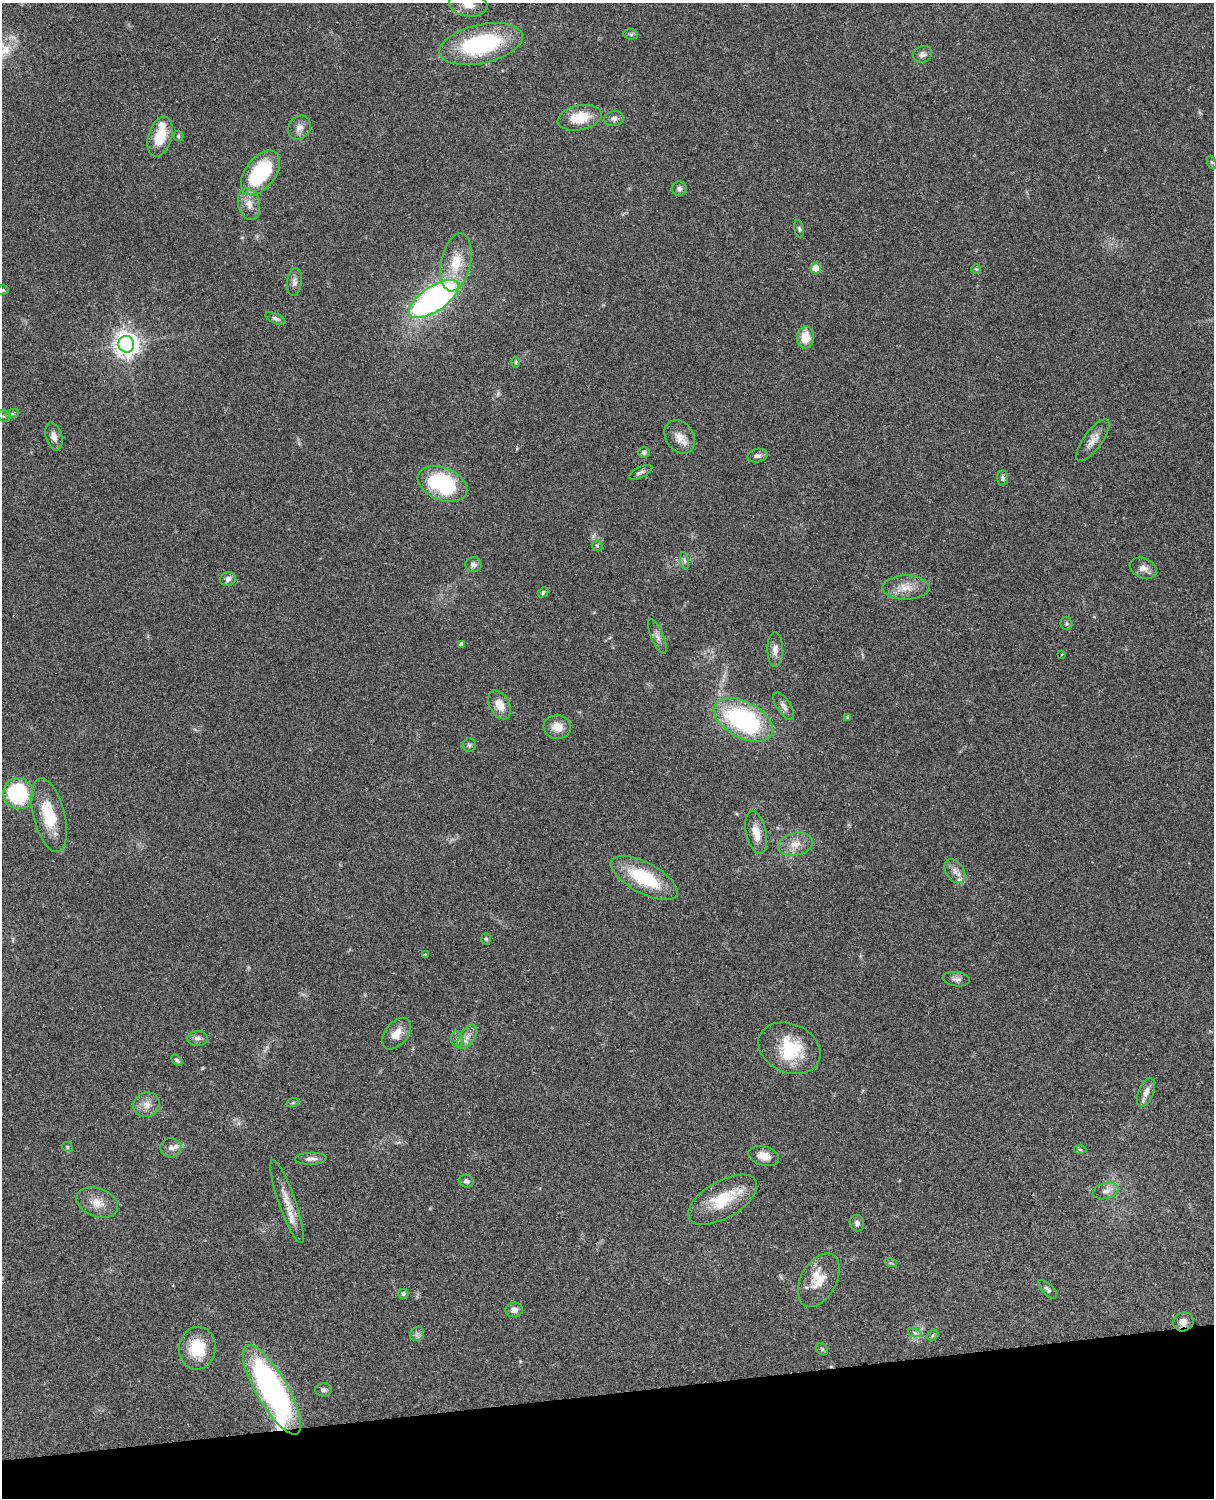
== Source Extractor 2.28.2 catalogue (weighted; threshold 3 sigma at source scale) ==
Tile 10 of 4 x 3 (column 2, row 3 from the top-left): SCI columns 1333-2544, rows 277-1772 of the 5087 x 4926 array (HDU 1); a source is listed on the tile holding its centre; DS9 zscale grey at full resolution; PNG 1216 x 1500 px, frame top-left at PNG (2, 3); each listed source drawn as its Kron ellipse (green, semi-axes under 4 px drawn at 4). Shown black and unused: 7% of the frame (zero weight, under 3 of 4 exposures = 6% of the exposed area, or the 3 px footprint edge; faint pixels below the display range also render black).
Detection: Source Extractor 2.28.2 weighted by HDU 2 'WHT'; one run over the whole footprint, this tile lists its part. Background 0.0873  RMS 0.0061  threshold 0.0274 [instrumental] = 3 sigma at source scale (4.5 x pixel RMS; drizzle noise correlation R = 1.50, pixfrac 1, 0.05/0.05 arcsec/px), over >= 5 px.
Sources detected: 103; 2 too faint to see at this stretch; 2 inside a brighter object's white glare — neither listed nor drawn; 5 inside a brighter listed object's ellipse — not listed separately; the other 94 listed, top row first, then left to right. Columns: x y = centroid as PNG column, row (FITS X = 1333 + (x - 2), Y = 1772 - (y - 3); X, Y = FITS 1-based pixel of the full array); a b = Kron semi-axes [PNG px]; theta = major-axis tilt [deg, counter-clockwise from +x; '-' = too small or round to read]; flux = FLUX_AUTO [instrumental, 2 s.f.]
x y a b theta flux
468 4 19 12 -9 7.3
631 34 7 5 -6 1.2
481 44 42 19 13 68
922 54 9 8 - 2.6
580 118 22 12 12 15
614 118 9 7 10 2.5
299 128 13 10 54 4.3
178 136 5 5 - 0.97
160 137 20 11 72 17
1212 162 7 4 -70 0.93
260 173 26 15 53 53
679 189 7 7 - 1.8
249 204 16 10 -74 6.6
799 229 9 5 -78 1.2
456 262 29 15 79 17
816 268 5 5 - 15
976 269 5 5 - 0.76
294 282 14 7 82 2.8
3 290 6 4 -1 0.9
434 299 29 12 34 210
275 318 11 5 -24 1.9
805 337 11 8 87 10
126 344 8 8 - 560
516 362 6 4 90 0.72
12 414 7 4 18 1.2
4 416 6 5 - 1.1
54 436 14 8 -74 4.1
680 437 18 14 -55 7.3
1093 440 25 9 54 6
644 452 6 5 - 1.6
757 456 10 6 11 2.2
641 472 13 5 26 2.2
1003 478 7 5 -87 1.5
442 484 26 16 -22 55
597 546 6 5 - 0.9
684 561 9 4 -81 1.4
473 565 8 7 - 2.8
1143 568 14 10 -23 4.3
228 579 8 7 - 2.6
906 587 23 12 1 9
543 592 6 4 47 1
1066 624 6 6 - 1.1
657 636 18 6 -67 3.5
461 644 4 4 - 1.9
775 649 17 8 -89 4.3
1062 654 3 3 - 0.45
500 705 15 10 -61 8.2
784 706 16 7 -57 3.1
848 717 4 4 - 1.4
743 720 32 18 -28 95
557 727 14 12 -6 7.1
469 745 7 6 - 1.3
18 793 15 15 - 48
49 815 38 15 -76 24
756 833 22 10 -77 8.3
795 844 17 11 12 7.1
955 871 13 9 -57 3.8
644 878 37 15 -28 37
486 939 6 5 - 0.81
425 954 3 3 - 0.48
956 979 14 7 -6 2.6
397 1034 18 11 52 8.1
467 1037 14 7 55 4
198 1038 10 7 1 2.6
457 1039 8 6 -74 1.8
789 1048 32 24 -24 29
177 1060 7 4 -44 1.2
1146 1092 15 7 68 4.6
293 1102 6 4 20 0.78
147 1105 13 12 - 5.8
67 1147 6 4 -24 0.87
171 1148 10 9 - 3.4
1080 1149 6 4 -3 0.94
764 1156 15 9 -15 6.1
311 1159 16 6 2 3.3
466 1181 7 6 - 1.8
1106 1191 13 8 15 3.8
723 1200 38 18 30 26
287 1201 44 8 -71 9.6
97 1203 21 14 -20 8.8
857 1223 8 7 - 2
891 1263 6 4 -18 0.77
819 1280 29 17 61 14
1047 1289 12 5 -44 1.8
403 1294 5 5 - 1.6
514 1310 8 7 - 4
1183 1322 10 9 - 4
915 1333 7 4 -19 1.2
417 1334 8 6 45 1.9
933 1335 6 4 47 0.93
197 1348 21 18 83 21
822 1349 6 5 - 0.94
272 1390 51 16 -60 180
323 1390 8 6 -2 2
Overlapping masked pixels (flux is a lower limit): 1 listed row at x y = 1183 1322
Isophote crosses this tile's border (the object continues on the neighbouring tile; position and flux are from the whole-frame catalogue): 2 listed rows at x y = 468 4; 3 290